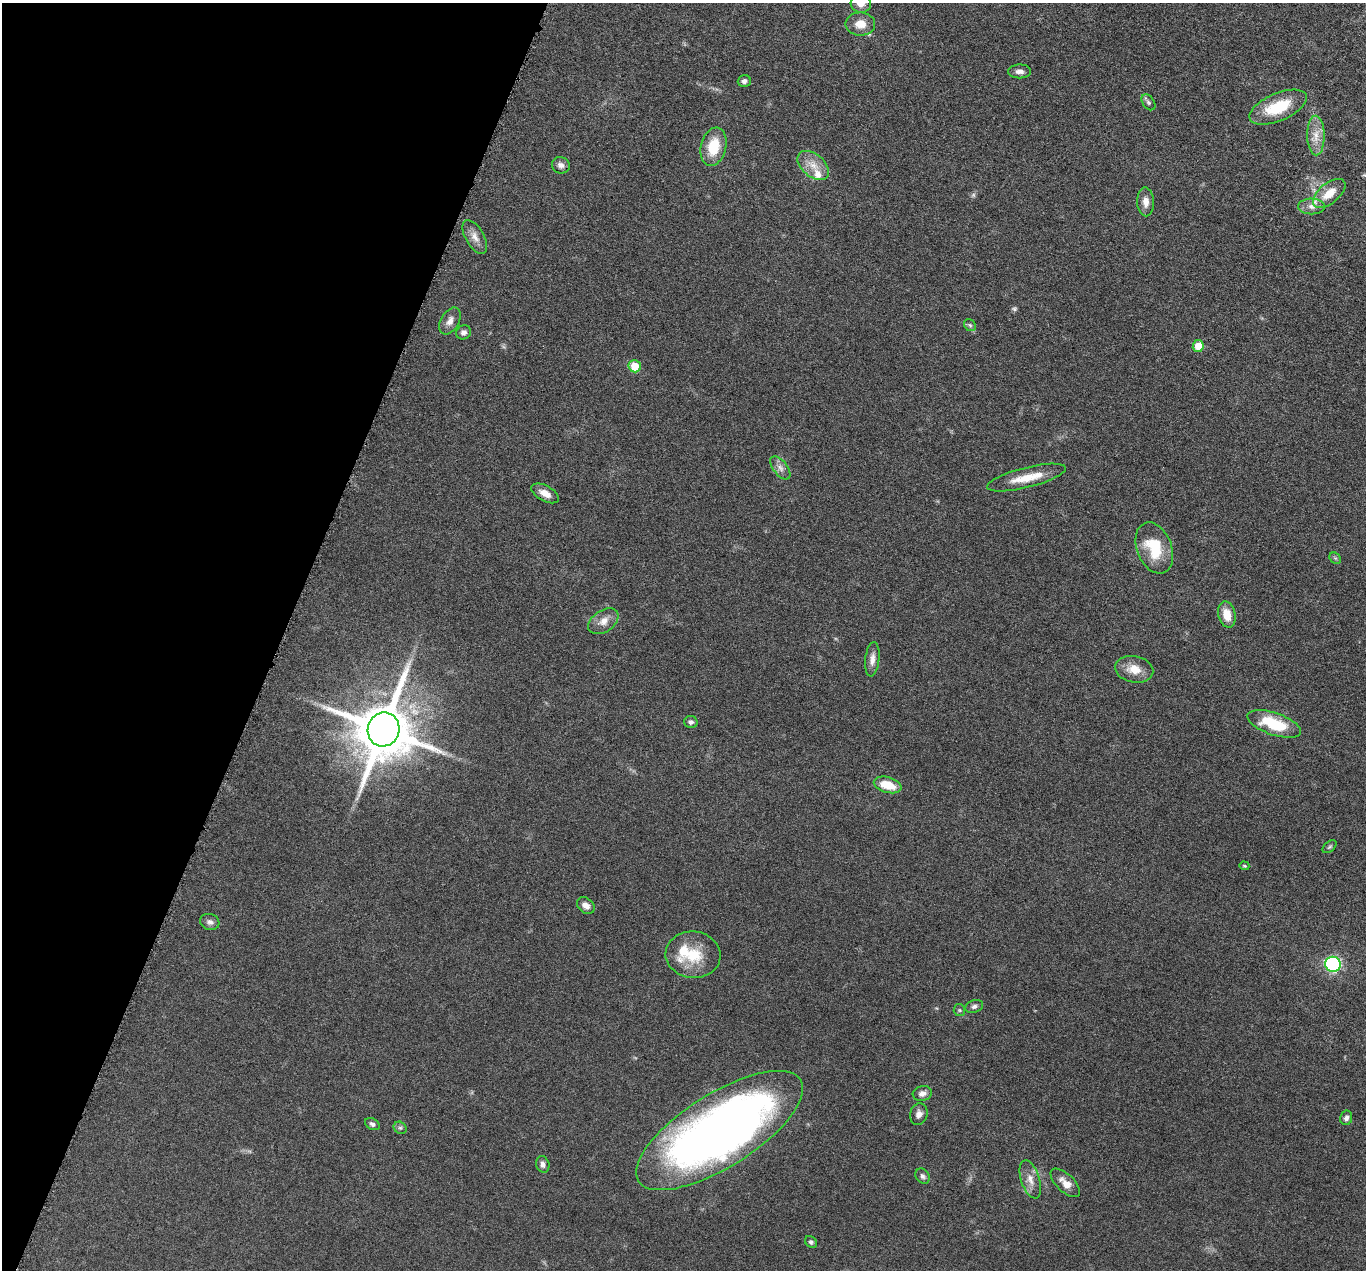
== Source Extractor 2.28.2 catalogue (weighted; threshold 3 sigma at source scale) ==
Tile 9 of 4 x 4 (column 1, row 3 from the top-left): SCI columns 6-1369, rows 1539-2806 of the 5469 x 5483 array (HDU 1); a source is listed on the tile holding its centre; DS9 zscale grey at full resolution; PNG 1368 x 1272 px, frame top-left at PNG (2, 3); each listed source drawn as its Kron ellipse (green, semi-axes under 4 px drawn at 4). Shown black and unused: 21% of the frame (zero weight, under 4 of 8 exposures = <1% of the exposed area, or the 3 px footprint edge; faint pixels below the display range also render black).
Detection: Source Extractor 2.28.2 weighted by HDU 2 'WHT'; one run over the whole footprint, this tile lists its part. Background 0.0374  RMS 0.004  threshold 0.0162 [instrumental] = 3 sigma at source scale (4.09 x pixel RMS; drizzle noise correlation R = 1.36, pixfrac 0.8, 0.05/0.05 arcsec/px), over >= 5 px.
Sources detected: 57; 2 too faint to see at this stretch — neither listed nor drawn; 4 inside a brighter listed object's ellipse — not listed separately; the other 51 listed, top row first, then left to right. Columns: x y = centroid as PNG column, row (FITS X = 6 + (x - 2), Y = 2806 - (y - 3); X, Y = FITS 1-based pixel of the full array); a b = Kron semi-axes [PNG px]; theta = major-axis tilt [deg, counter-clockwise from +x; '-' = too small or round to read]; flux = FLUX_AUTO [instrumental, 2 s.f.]
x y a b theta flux
861 4 10 9 - 2.9
860 24 15 11 -1 4.6
1019 71 11 7 0 1.9
744 81 6 6 - 1.3
1148 102 9 5 -55 0.86
1278 107 30 13 23 15
1316 136 20 8 -89 4.8
714 147 19 12 77 11
561 165 9 8 - 1.7
813 165 18 11 -39 5.1
1329 193 19 10 39 6.5
1146 202 14 8 -88 2.8
1312 206 14 8 0 2.2
475 237 19 9 -60 3.2
450 321 14 9 60 2.6
970 325 7 5 -44 0.73
464 332 7 6 - 1.5
1198 346 6 5 - 7.6
635 366 6 6 - 8.3
780 468 13 7 -52 2
1026 478 40 10 14 8.3
545 493 15 7 -28 3.2
1154 548 26 17 -69 15
1335 558 6 5 - 0.62
1227 614 13 8 -75 5.8
603 621 17 10 35 3.7
872 659 17 7 83 2.5
1134 669 19 13 -12 5.7
691 722 7 6 - 1
1274 724 28 11 -19 17
384 729 17 15 72 2500
888 785 14 7 -16 8.1
1330 847 8 5 37 0.63
1244 866 5 3 - 0.42
586 905 10 7 -40 2.3
210 922 10 8 -18 1.5
693 955 27 23 -5 13
1333 964 8 7 - 55
974 1006 9 6 19 1.1
959 1010 6 5 - 0.62
922 1093 10 7 14 2.1
919 1114 11 8 76 1.9
1346 1118 7 6 - 1.4
372 1124 8 5 -27 1
400 1128 7 5 -41 0.74
720 1130 96 37 32 300
543 1164 8 6 -73 1.5
923 1176 8 6 -54 1.2
1030 1179 20 9 -72 3.7
1065 1183 18 8 -43 3.6
811 1242 7 5 -43 0.78
Isophote crosses this tile's border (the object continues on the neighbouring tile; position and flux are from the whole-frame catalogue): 1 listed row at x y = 861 4